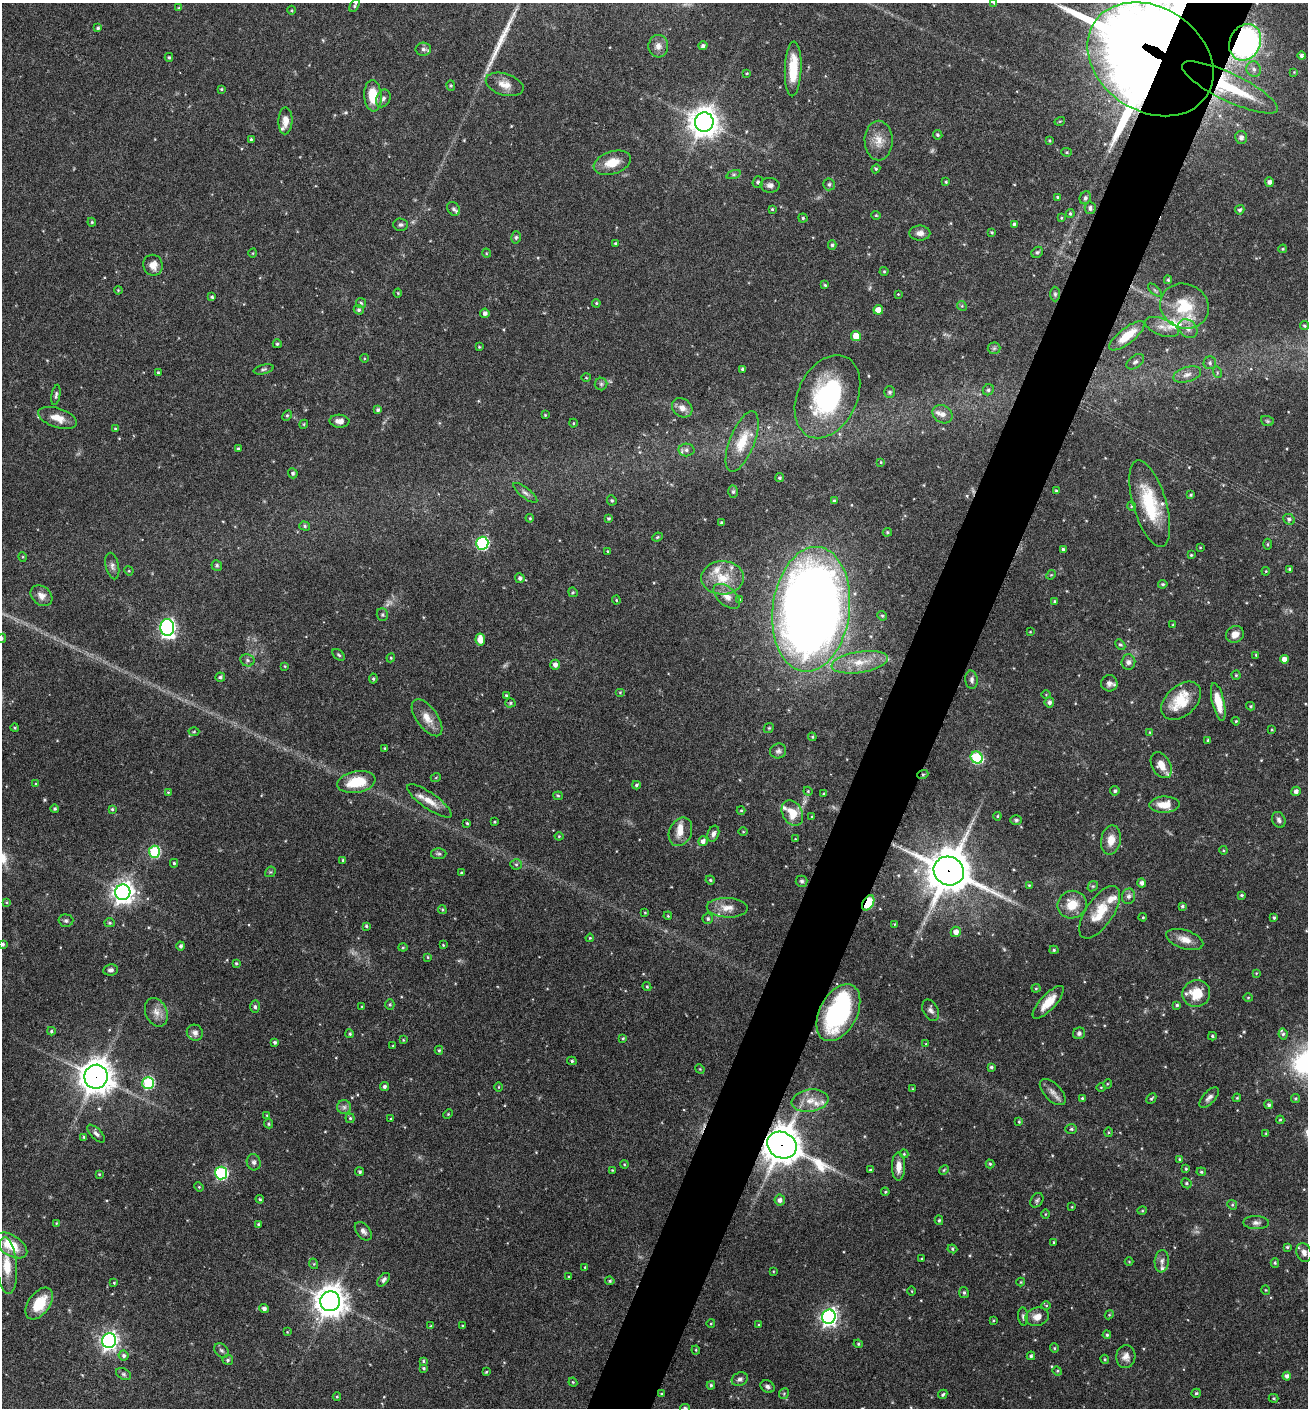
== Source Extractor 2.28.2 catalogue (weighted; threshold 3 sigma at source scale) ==
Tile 10 of 4 x 4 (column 2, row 3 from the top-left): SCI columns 1585-2890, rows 1410-2815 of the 5649 x 5635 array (HDU 1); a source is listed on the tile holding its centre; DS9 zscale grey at full resolution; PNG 1310 x 1410 px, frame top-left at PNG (2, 3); each listed source drawn as its Kron ellipse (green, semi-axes under 4 px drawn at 4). Shown black and unused: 5% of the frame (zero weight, under 5 of 9 exposures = <1% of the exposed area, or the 3 px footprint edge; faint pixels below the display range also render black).
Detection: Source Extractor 2.28.2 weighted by HDU 2 'WHT'; one run over the whole footprint, this tile lists its part. Background 0.0973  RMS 0.0036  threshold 0.0145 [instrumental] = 3 sigma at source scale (4.09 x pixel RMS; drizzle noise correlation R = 1.36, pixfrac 0.8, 0.05/0.05 arcsec/px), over >= 5 px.
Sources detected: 453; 7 too faint to see at this stretch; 3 inside a brighter object's white glare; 1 cosmic-ray / hot-pixel residue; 1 long thin detection or spike segment (spike, bleed or trail) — neither listed nor drawn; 19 inside a brighter listed object's ellipse — not listed separately; the other 422 listed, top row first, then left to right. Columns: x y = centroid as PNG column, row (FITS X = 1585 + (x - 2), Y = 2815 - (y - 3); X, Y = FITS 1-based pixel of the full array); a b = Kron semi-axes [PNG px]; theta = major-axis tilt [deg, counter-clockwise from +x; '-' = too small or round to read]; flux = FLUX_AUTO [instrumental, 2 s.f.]
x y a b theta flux
994 3 4 4 - 0.32
354 5 7 3 62 0.53
179 8 4 4 - 0.32
292 10 4 3 - 0.33
98 28 4 3 - 0.53
1245 42 19 15 64 82
658 46 11 10 - 2.1
703 46 4 4 - 0.81
423 49 8 6 -1 1.1
1301 56 4 4 - 0.85
169 57 4 4 - 0.45
1150 59 67 52 -34 1300
793 69 27 8 88 9.4
1254 69 8 7 - 1.3
1294 72 4 4 - 0.29
747 73 3 3 - 0.32
505 84 19 11 -17 3.5
451 85 5 4 - 0.43
1230 87 53 14 -26 24
221 89 4 3 - 0.37
373 96 16 8 -86 7.9
383 98 9 7 66 1.1
285 121 13 7 88 2.8
1060 121 5 3 - 0.29
704 122 9 9 - 450
938 135 5 4 - 0.61
1241 138 6 6 - 1.3
251 139 3 3 - 0.41
1049 140 4 3 - 0.39
879 141 20 14 -89 4.3
1067 152 5 4 - 0.43
612 163 19 11 18 5.8
876 169 4 4 - 0.42
734 175 7 3 19 0.54
758 182 6 5 - 0.65
946 182 4 3 - 0.36
1269 182 4 4 - 1.2
829 184 6 6 - 0.76
770 185 10 7 -3 1.3
1057 197 4 3 - 0.42
1085 198 6 5 - 0.86
1090 208 6 5 - 0.99
454 209 7 6 - 0.75
772 209 3 3 - 0.38
1240 210 5 4 - 0.72
1070 214 4 3 - 0.5
876 215 4 4 - 0.4
803 218 4 4 - 0.47
1061 218 3 3 - 0.32
92 222 4 4 - 0.4
1014 224 4 4 - 0.53
401 225 7 6 - 0.85
992 232 4 3 - 0.38
920 233 10 7 0 1.8
516 237 6 4 75 0.55
615 243 3 3 - 0.33
832 245 5 4 - 0.56
1283 249 4 3 - 0.36
1037 252 6 5 - 0.62
253 253 5 3 - 0.26
486 253 4 3 - 0.28
153 265 10 9 - 3
884 271 4 4 - 0.4
1168 280 4 3 - 0.43
825 285 4 3 - 0.41
118 290 4 3 - 0.3
1155 290 8 3 -45 0.48
398 293 4 4 - 0.35
898 294 3 2 - 0.23
1055 294 7 5 -90 0.63
212 297 4 3 - 0.57
361 303 5 5 - 0.43
596 303 4 3 - 0.35
962 306 5 4 - 0.4
1184 306 25 22 -25 14
359 310 5 4 - 0.64
878 310 5 4 - 3
485 313 4 4 - 1.2
1304 326 4 4 - 0.48
1162 327 18 8 -20 2.6
1188 329 10 8 -44 2
856 336 5 5 - 5
1127 336 21 7 38 7.8
277 344 4 4 - 0.51
479 347 3 3 - 0.33
994 348 6 6 - 0.69
364 358 4 3 - 0.28
1135 362 10 6 37 1.1
1210 363 6 6 - 0.87
264 369 10 4 14 0.72
743 369 4 3 - 0.78
1217 372 6 4 -73 0.48
158 373 4 3 - 0.45
1187 375 14 7 17 2.1
586 378 5 3 - 0.29
601 384 6 6 - 0.73
988 390 6 5 - 0.69
889 392 5 5 - 0.77
56 395 10 4 79 0.66
827 397 44 29 64 45
682 408 11 9 -37 2.2
378 410 4 3 - 0.67
942 414 10 8 -34 1.9
287 415 6 4 62 0.47
545 415 4 3 - 0.31
57 418 20 9 -18 4.2
339 421 10 6 -5 2
1267 421 6 5 - 0.49
573 423 4 4 - 0.34
304 424 4 3 - 0.3
115 429 4 4 - 0.35
742 442 32 12 68 8
238 448 3 3 - 0.43
686 450 8 6 -2 1.1
881 462 4 2 - 0.24
293 473 5 4 - 0.67
779 478 4 4 - 0.55
1056 491 4 3 - 0.38
733 492 6 5 - 0.65
525 493 14 5 -39 1.2
1191 495 3 3 - 0.42
612 500 5 4 - 0.49
834 501 4 3 - 0.5
1150 504 45 16 -73 18
1131 506 5 3 - 0.31
530 518 4 3 - 0.35
609 518 3 3 - 0.5
1289 519 6 5 - 0.83
722 523 4 3 - 0.77
305 526 5 4 - 0.58
887 532 5 4 - 0.4
657 537 5 4 - 0.4
482 543 6 6 - 47
1267 544 5 3 - 0.35
1200 547 4 2 - 0.24
1063 549 4 4 - 0.57
608 551 3 3 - 0.31
1191 555 3 3 - 0.34
23 557 5 3 - 0.32
217 565 5 5 - 0.75
112 566 13 6 -76 1.3
1290 569 3 3 - 0.51
129 571 5 4 - 0.31
1266 571 4 3 - 0.29
1051 575 5 4 - 0.34
520 578 5 4 - 0.9
723 578 21 16 1 7.9
1163 584 4 3 - 0.45
573 592 5 4 - 0.42
41 596 12 9 -40 2.3
727 596 16 9 -42 2.8
616 600 4 4 - 0.31
740 600 4 4 - 0.43
1055 601 4 3 - 0.44
811 609 63 38 83 480
382 615 6 5 - 0.59
882 616 5 4 - 0.43
1173 625 3 3 - 0.39
167 627 8 7 - 98
1030 632 3 2 - 0.21
1235 634 9 8 - 2.2
2 638 5 4 - 0.49
480 640 6 5 - 3.9
1120 645 6 4 -44 0.52
339 655 7 4 -41 0.58
1256 655 3 3 - 0.33
391 658 4 4 - 0.37
1284 659 4 4 - 1.8
247 660 7 6 - 0.86
860 662 28 10 9 7.1
1128 662 7 7 - 1.3
555 665 5 4 - 1.5
285 666 4 3 - 0.3
1236 675 4 4 - 0.37
220 677 5 4 - 0.72
373 679 5 4 - 0.5
972 680 9 6 -86 1.1
1109 683 8 8 - 1.1
620 692 5 3 - 0.28
506 695 3 3 - 0.35
1046 695 5 3 - 0.29
1181 701 23 15 42 8.9
1049 702 5 5 - 1
1218 702 19 6 -77 5.3
510 703 5 4 - 0.51
1251 706 4 4 - 0.43
427 718 21 10 -54 4.1
1236 721 4 3 - 0.33
15 728 4 3 - 0.39
769 728 5 4 - 0.42
1272 730 3 2 - 0.3
194 731 5 3 - 0.32
1150 732 4 4 - 0.33
812 737 4 3 - 0.37
1208 740 4 3 - 0.49
384 748 4 2 - 0.24
778 751 8 7 - 1
977 757 6 5 - 29
1161 765 14 9 -61 3.8
923 774 5 3 - 0.41
436 777 5 3 - 0.28
356 782 19 10 10 10
36 784 4 3 - 0.32
636 785 4 3 - 0.55
808 791 4 4 - 0.34
1115 791 5 4 - 0.58
1296 791 5 4 - 1
168 792 4 3 - 0.28
824 794 4 3 - 0.43
558 796 5 4 - 0.39
429 801 26 8 -35 4.2
1165 805 15 8 1 5.1
55 809 4 4 - 0.58
112 809 3 3 - 0.39
741 810 4 4 - 0.34
792 813 13 10 -60 5.8
997 816 4 3 - 0.38
812 817 3 3 - 0.43
1016 820 6 5 - 0.6
1279 820 8 6 -66 1.1
494 822 3 2 - 0.36
467 823 3 3 - 0.38
680 832 15 11 65 3.5
743 832 5 3 - 0.28
713 834 8 5 70 1.2
559 836 4 4 - 0.32
795 839 3 2 - 0.22
1111 840 15 9 80 4
703 841 5 4 - 1.3
1223 850 4 4 - 0.35
154 852 6 5 - 28
439 854 7 5 0 0.69
343 860 4 4 - 0.35
174 863 4 4 - 0.49
516 864 6 5 - 0.56
949 871 15 14 - 1200
270 872 6 4 42 0.39
461 873 4 3 - 0.33
710 880 5 4 - 0.44
802 881 6 5 - 0.61
1142 883 4 4 - 1.2
1029 885 3 2 - 0.27
1093 886 6 4 42 0.49
123 892 8 7 - 250
1242 895 3 3 - 0.46
1128 896 7 6 - 1.2
6 902 4 4 - 0.35
868 903 8 5 60 13
1072 905 15 13 28 6
1182 906 4 3 - 0.53
727 908 20 10 -2 3.8
442 910 4 3 - 0.37
1100 912 30 13 56 8.8
645 913 3 3 - 0.3
668 916 4 3 - 0.31
1143 917 4 3 - 0.33
1274 918 4 3 - 0.52
708 919 5 5 - 0.65
66 921 7 6 - 0.72
109 923 5 4 - 0.46
894 924 4 2 - 0.22
366 926 4 4 - 0.46
956 932 5 5 - 2
590 938 4 3 - 0.31
1185 939 19 9 -18 3.6
3 944 3 3 - 0.71
443 945 4 3 - 0.3
181 946 4 4 - 0.85
403 947 4 4 - 0.34
1054 950 4 4 - 0.46
428 957 4 3 - 0.32
236 963 4 3 - 0.49
111 970 7 5 8 0.94
1256 973 4 4 - 0.28
647 987 4 3 - 0.39
1036 988 4 4 - 0.36
1196 993 14 13 - 6.7
1248 997 5 3 - 0.37
1048 1002 21 8 47 5.4
390 1005 5 4 - 0.39
1177 1005 4 3 - 0.5
362 1006 4 2 - 0.27
255 1007 6 5 - 0.73
931 1010 11 7 -62 1.4
156 1012 15 10 -65 2.9
838 1013 31 18 62 46
51 1031 4 4 - 0.53
195 1033 8 7 - 1.3
1079 1033 6 5 - 0.92
350 1034 4 4 - 0.53
1283 1034 5 4 - 0.61
1212 1036 4 3 - 0.47
623 1038 4 4 - 0.43
403 1040 4 3 - 0.33
275 1042 3 3 - 0.63
926 1044 4 3 - 0.33
393 1046 3 3 - 0.35
439 1050 4 4 - 0.41
572 1061 4 3 - 0.48
991 1067 4 3 - 0.53
700 1069 5 4 - 0.37
96 1077 12 11 - 510
148 1083 6 6 - 28
1107 1084 5 3 - 0.3
384 1086 5 4 - 0.75
498 1087 5 3 - 0.3
1101 1087 5 3 - 0.32
913 1089 3 3 - 0.3
1053 1092 16 8 -45 2.2
1082 1098 4 4 - 0.38
1151 1098 6 3 44 0.45
1209 1098 12 6 46 1.4
1237 1098 4 3 - 0.36
1295 1098 4 4 - 0.43
810 1101 18 11 9 4.3
1269 1105 4 4 - 0.62
344 1107 7 7 - 1
448 1114 5 3 - 0.3
267 1115 3 3 - 0.3
350 1118 4 4 - 0.45
391 1119 4 3 - 0.26
1280 1120 4 4 - 0.42
1019 1122 4 3 - 0.35
269 1124 5 4 - 0.52
1071 1129 6 5 - 0.55
1109 1132 5 3 - 0.33
96 1134 11 5 -44 1.1
1266 1134 3 2 - 0.32
84 1137 4 4 - 0.47
782 1145 15 13 -28 790
904 1154 4 4 - 0.32
1180 1159 4 3 - 0.5
254 1162 8 7 - 0.96
624 1164 4 3 - 0.31
990 1164 4 4 - 0.42
898 1167 14 6 90 2.9
1186 1169 4 3 - 0.36
612 1170 4 3 - 0.25
870 1170 4 4 - 0.44
944 1170 5 4 - 0.37
360 1172 4 4 - 0.62
1201 1172 5 4 - 0.47
221 1173 6 6 - 46
99 1174 4 3 - 0.3
1186 1183 5 4 - 0.52
199 1187 5 4 - 0.39
885 1192 4 4 - 0.4
260 1199 4 3 - 0.39
780 1200 5 5 - 1.4
1037 1200 8 6 54 0.72
1232 1205 5 4 - 0.42
1072 1207 3 3 - 0.25
1142 1211 5 3 - 0.36
1045 1214 4 3 - 0.25
939 1220 5 4 - 0.49
56 1223 4 4 - 0.27
1256 1223 13 6 -2 1.4
258 1224 4 3 - 0.44
363 1231 10 6 -51 1.3
1054 1242 3 3 - 0.33
11 1245 18 10 -33 9.4
1287 1247 4 3 - 0.45
952 1249 5 4 - 0.45
1304 1252 10 7 -67 1.7
922 1259 3 2 - 0.37
1129 1261 4 3 - 0.24
1162 1261 11 7 85 1.4
1275 1263 5 4 - 0.45
314 1264 5 3 - 0.29
7 1265 28 10 -85 7.2
585 1267 3 3 - 0.42
773 1271 4 3 - 0.26
569 1277 3 2 - 0.27
383 1280 8 4 47 1.1
610 1281 5 4 - 0.52
1021 1282 4 4 - 0.32
114 1283 3 3 - 0.32
1266 1290 5 3 - 0.25
912 1291 4 3 - 0.27
964 1292 5 4 - 0.63
330 1301 10 9 - 520
39 1304 18 11 54 9.1
1046 1305 5 3 - 0.35
264 1309 5 4 - 1.1
1109 1315 5 3 - 0.29
1023 1316 9 5 -85 0.78
829 1317 7 6 - 130
1037 1317 11 9 15 2.8
993 1320 3 2 - 0.31
711 1323 4 3 - 0.27
759 1325 4 3 - 0.31
431 1326 4 4 - 0.37
463 1326 3 3 - 0.37
287 1332 4 3 - 0.25
1107 1335 4 4 - 0.52
109 1341 7 7 - 140
858 1344 5 4 - 0.46
1054 1348 5 4 - 0.39
222 1350 8 6 -43 0.9
696 1350 4 4 - 0.38
124 1355 5 5 - 0.79
1031 1356 4 3 - 0.64
1126 1357 11 9 86 2.2
1105 1359 5 3 - 0.38
228 1360 5 5 - 0.61
423 1361 4 3 - 0.46
423 1368 4 3 - 0.47
1057 1371 5 4 - 0.43
486 1372 4 4 - 0.39
123 1374 8 5 -27 0.72
1287 1376 4 4 - 1.3
740 1379 8 6 25 1.1
573 1382 4 4 - 0.36
711 1385 4 3 - 0.51
767 1387 7 5 -30 1
1196 1393 4 4 - 0.55
662 1394 3 3 - 0.36
784 1394 5 5 - 0.45
943 1394 5 4 - 0.53
337 1397 4 4 - 0.35
1273 1398 5 4 - 0.4
685 1408 5 4 - 0.72
Overlapping masked pixels (flux is a lower limit): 9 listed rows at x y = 1245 42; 1150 59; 1230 87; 923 774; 949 871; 868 903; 838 1013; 96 1077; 782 1145
Isophote crosses this tile's border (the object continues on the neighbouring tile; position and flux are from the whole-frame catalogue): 5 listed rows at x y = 994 3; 1150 59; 2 638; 3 944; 685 1408